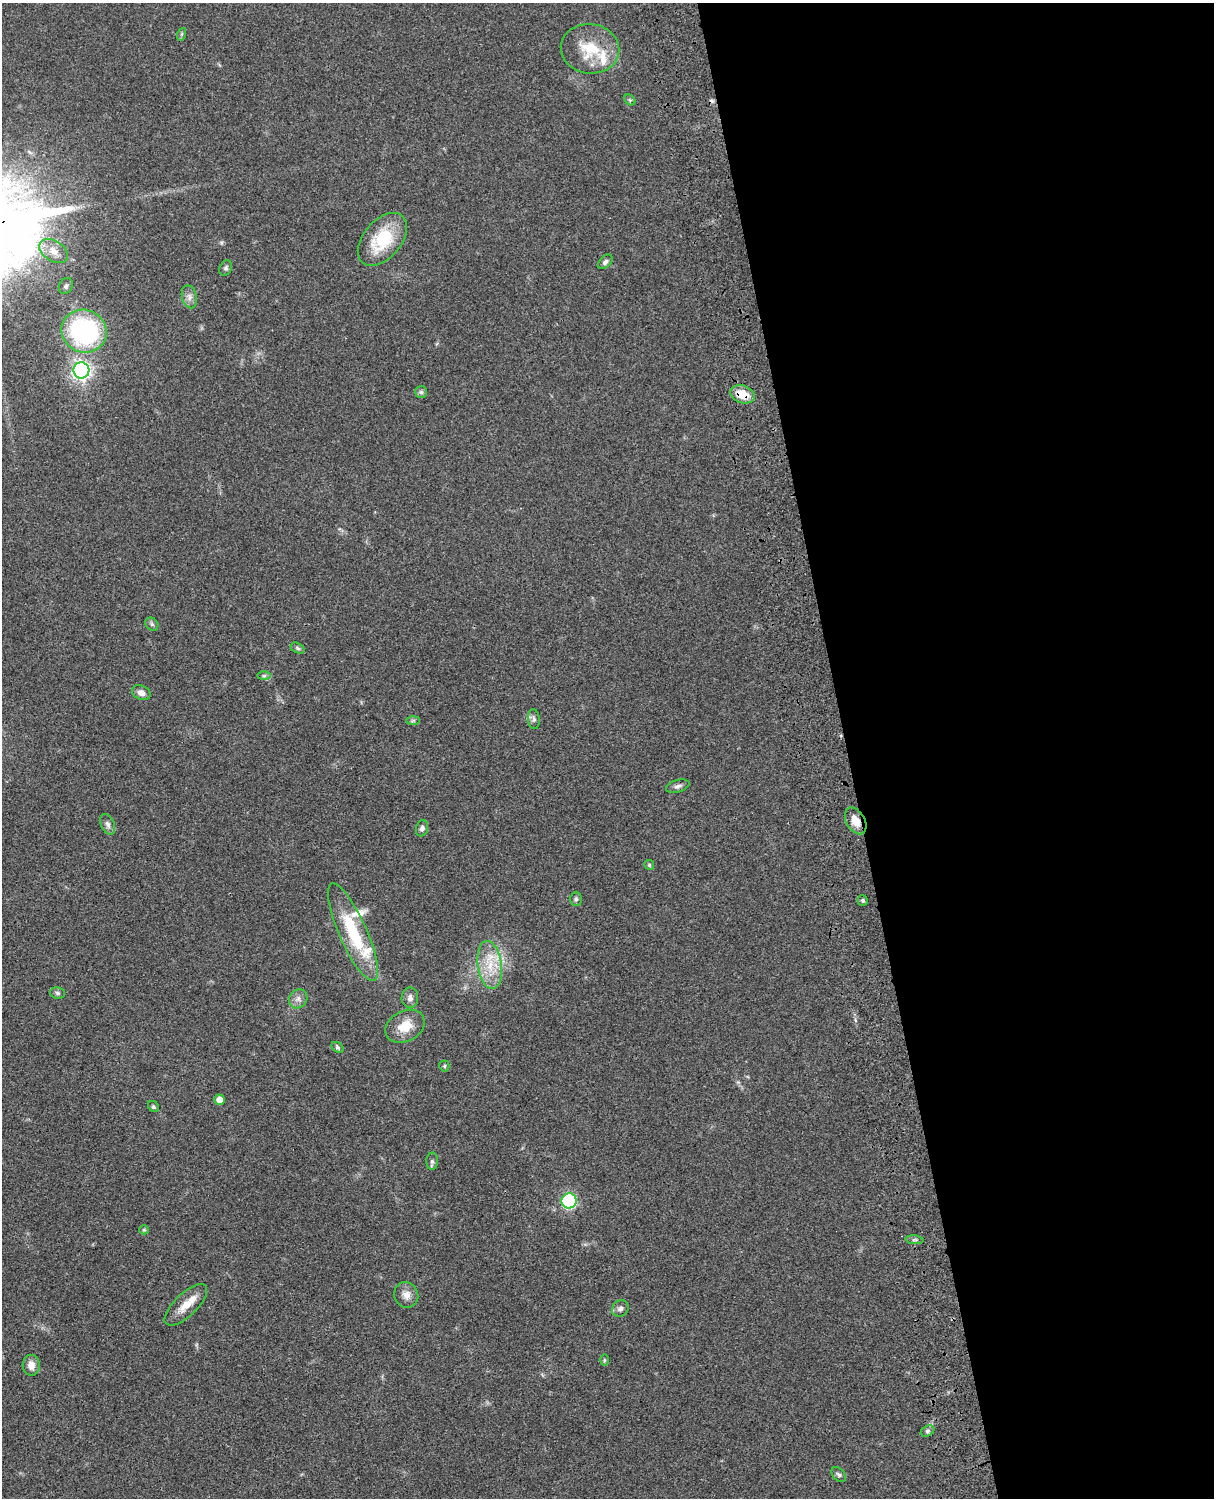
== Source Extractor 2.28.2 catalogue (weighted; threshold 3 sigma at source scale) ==
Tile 8 of 4 x 3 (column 4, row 2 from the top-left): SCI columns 3757-4968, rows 1773-3268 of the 5087 x 4928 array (HDU 1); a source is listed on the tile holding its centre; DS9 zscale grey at full resolution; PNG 1216 x 1500 px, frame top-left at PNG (2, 3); each listed source drawn as its Kron ellipse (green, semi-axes under 4 px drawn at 4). Shown black and unused: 30% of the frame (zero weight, under 3 of 4 exposures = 6% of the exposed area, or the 3 px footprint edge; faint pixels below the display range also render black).
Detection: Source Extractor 2.28.2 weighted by HDU 2 'WHT'; one run over the whole footprint, this tile lists its part. Background 0.0799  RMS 0.0058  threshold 0.0263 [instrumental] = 3 sigma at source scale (4.5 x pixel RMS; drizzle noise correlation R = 1.50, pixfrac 1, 0.05/0.05 arcsec/px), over >= 5 px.
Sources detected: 52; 1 cosmic-ray / hot-pixel residue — neither listed nor drawn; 4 inside a brighter listed object's ellipse — not listed separately; the other 47 listed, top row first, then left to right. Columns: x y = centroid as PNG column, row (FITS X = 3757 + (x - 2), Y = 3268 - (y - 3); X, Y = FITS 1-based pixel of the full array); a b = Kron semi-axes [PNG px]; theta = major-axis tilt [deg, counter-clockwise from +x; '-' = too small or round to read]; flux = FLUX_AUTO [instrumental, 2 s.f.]
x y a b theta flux
182 34 6 4 71 0.8
590 49 29 24 -7 22
630 100 6 4 -44 0.94
382 239 31 19 49 29
54 251 16 10 -33 6.3
605 262 8 5 45 1.7
226 268 8 6 63 1.4
66 286 8 6 59 1.5
189 297 11 7 -76 2.9
84 331 23 21 -24 89
81 370 8 8 - 240
421 392 6 6 - 1.2
743 394 12 8 -20 11
152 624 7 5 -45 1.2
298 648 7 5 -28 1.1
264 676 7 4 1 1.1
141 693 9 7 -24 3.3
534 719 10 6 -84 1.7
413 720 7 4 2 0.96
678 786 12 6 17 2
856 821 14 9 -59 6.7
108 824 11 6 -67 2.3
422 828 8 6 73 1.9
649 865 5 4 - 0.83
576 899 7 6 - 1.3
863 900 5 5 - 1
353 932 53 14 -66 35
490 965 24 12 -82 14
58 993 7 5 -5 1.3
410 998 10 8 89 2.7
298 999 10 9 - 3.1
405 1026 21 15 28 11
338 1047 7 4 -39 1
444 1066 5 5 - 0.81
220 1100 5 5 - 5.1
153 1106 6 5 - 1.1
432 1161 9 5 89 1.5
569 1201 7 7 - 88
144 1230 5 4 - 0.67
914 1240 9 3 -5 1.1
406 1295 13 12 - 4.5
186 1305 27 11 44 8.8
620 1309 9 7 38 2.1
604 1360 6 4 90 0.73
31 1365 10 8 -86 4.6
927 1431 7 5 27 1.3
839 1475 8 6 -49 1.5
Overlapping masked pixels (flux is a lower limit): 2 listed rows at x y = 743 394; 856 821